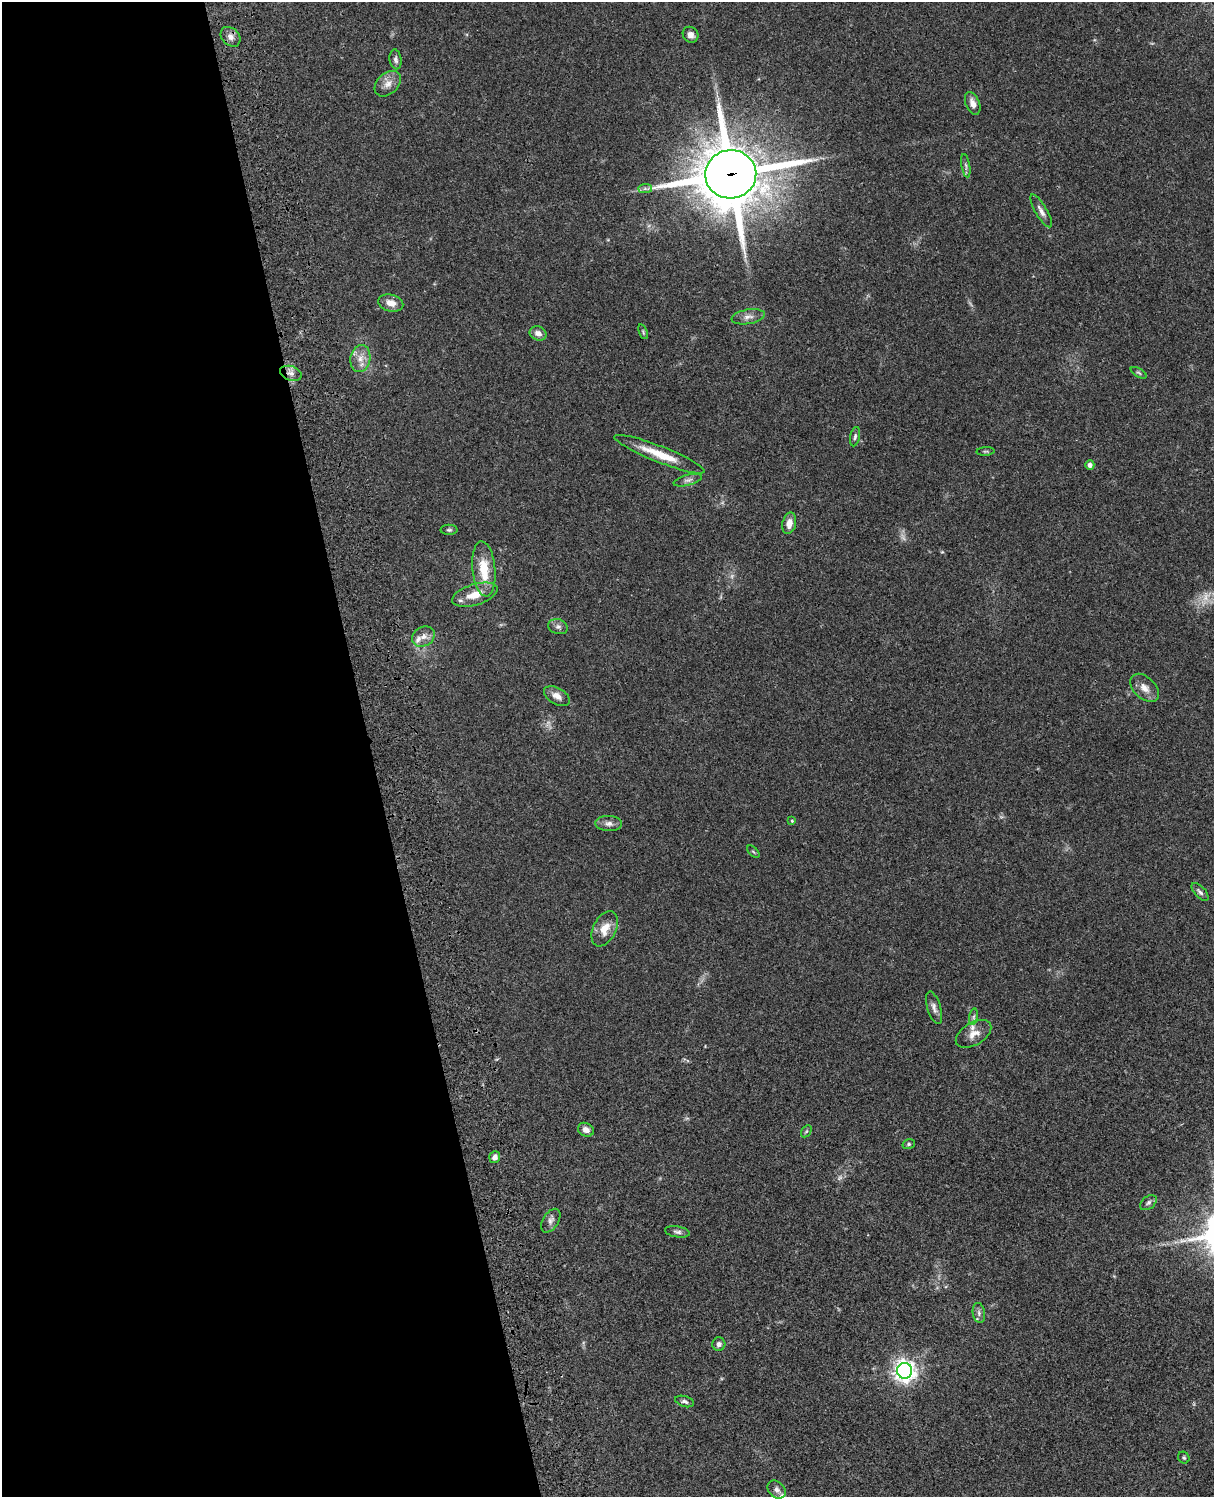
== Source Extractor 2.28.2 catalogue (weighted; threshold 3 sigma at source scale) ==
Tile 5 of 4 x 3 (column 1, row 2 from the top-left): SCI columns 122-1333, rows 1774-3268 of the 5088 x 4928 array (HDU 1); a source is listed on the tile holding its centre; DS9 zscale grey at full resolution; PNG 1216 x 1499 px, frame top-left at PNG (2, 2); each listed source drawn as its Kron ellipse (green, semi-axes under 4 px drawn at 4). Shown black and unused: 31% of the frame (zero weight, under 3 of 4 exposures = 6% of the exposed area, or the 3 px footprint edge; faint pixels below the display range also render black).
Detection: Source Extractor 2.28.2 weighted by HDU 2 'WHT'; one run over the whole footprint, this tile lists its part. Background 0.0753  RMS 0.0058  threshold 0.026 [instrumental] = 3 sigma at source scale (4.5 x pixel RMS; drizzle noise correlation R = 1.50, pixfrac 1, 0.05/0.05 arcsec/px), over >= 5 px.
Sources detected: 55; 3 too faint to see at this stretch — neither listed nor drawn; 2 inside a brighter listed object's ellipse — not listed separately; the other 50 listed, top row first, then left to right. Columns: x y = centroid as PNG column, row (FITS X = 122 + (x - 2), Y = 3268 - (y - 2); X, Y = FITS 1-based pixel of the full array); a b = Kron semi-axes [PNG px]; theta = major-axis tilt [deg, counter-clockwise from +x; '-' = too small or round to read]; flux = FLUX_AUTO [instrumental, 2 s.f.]
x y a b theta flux
691 35 8 7 - 3.4
231 37 11 8 -46 3.2
396 59 10 6 -82 1.8
388 84 15 10 43 4.8
973 103 12 7 -68 3.6
966 166 12 3 -80 1.4
731 174 25 24 - 3600
645 189 7 4 1 1.4
1041 211 18 6 -60 3.1
391 303 13 8 -15 5.1
748 317 17 7 10 3.5
643 332 8 4 -68 0.8
538 333 9 7 -23 3.5
360 358 13 10 78 5.4
291 373 11 7 -19 2.7
1139 373 9 3 -30 0.89
855 437 10 5 80 1.3
985 451 9 4 2 0.86
659 454 48 8 -22 15
1090 465 4 4 - 2.2
688 480 14 5 14 2.2
789 523 11 6 77 4.9
449 530 8 5 0 1.1
484 569 27 11 -84 16
475 595 23 10 17 9.9
558 627 10 7 -18 2.1
423 637 12 9 30 3.9
1145 688 17 10 -44 4.9
557 696 14 8 -31 4.2
792 821 4 4 - 0.63
609 824 13 7 -3 3
753 852 8 3 -45 0.69
1200 892 11 5 -48 1.8
605 929 19 11 64 8.2
934 1008 17 6 -73 2.8
974 1017 8 4 82 1.2
974 1034 20 11 31 5.8
586 1130 8 6 -26 3.2
806 1131 6 4 58 0.77
909 1144 6 5 - 0.97
495 1157 6 5 - 2.5
1148 1203 9 6 39 1.6
551 1221 13 8 58 2.6
677 1232 12 5 -9 1.9
979 1313 10 6 -81 1.9
719 1344 6 6 - 2.3
905 1371 8 7 - 370
685 1401 10 5 -17 1.7
1184 1458 6 5 - 0.9
777 1490 10 8 -44 2.5
Overlapping masked pixels (flux is a lower limit): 2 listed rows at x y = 731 174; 291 373